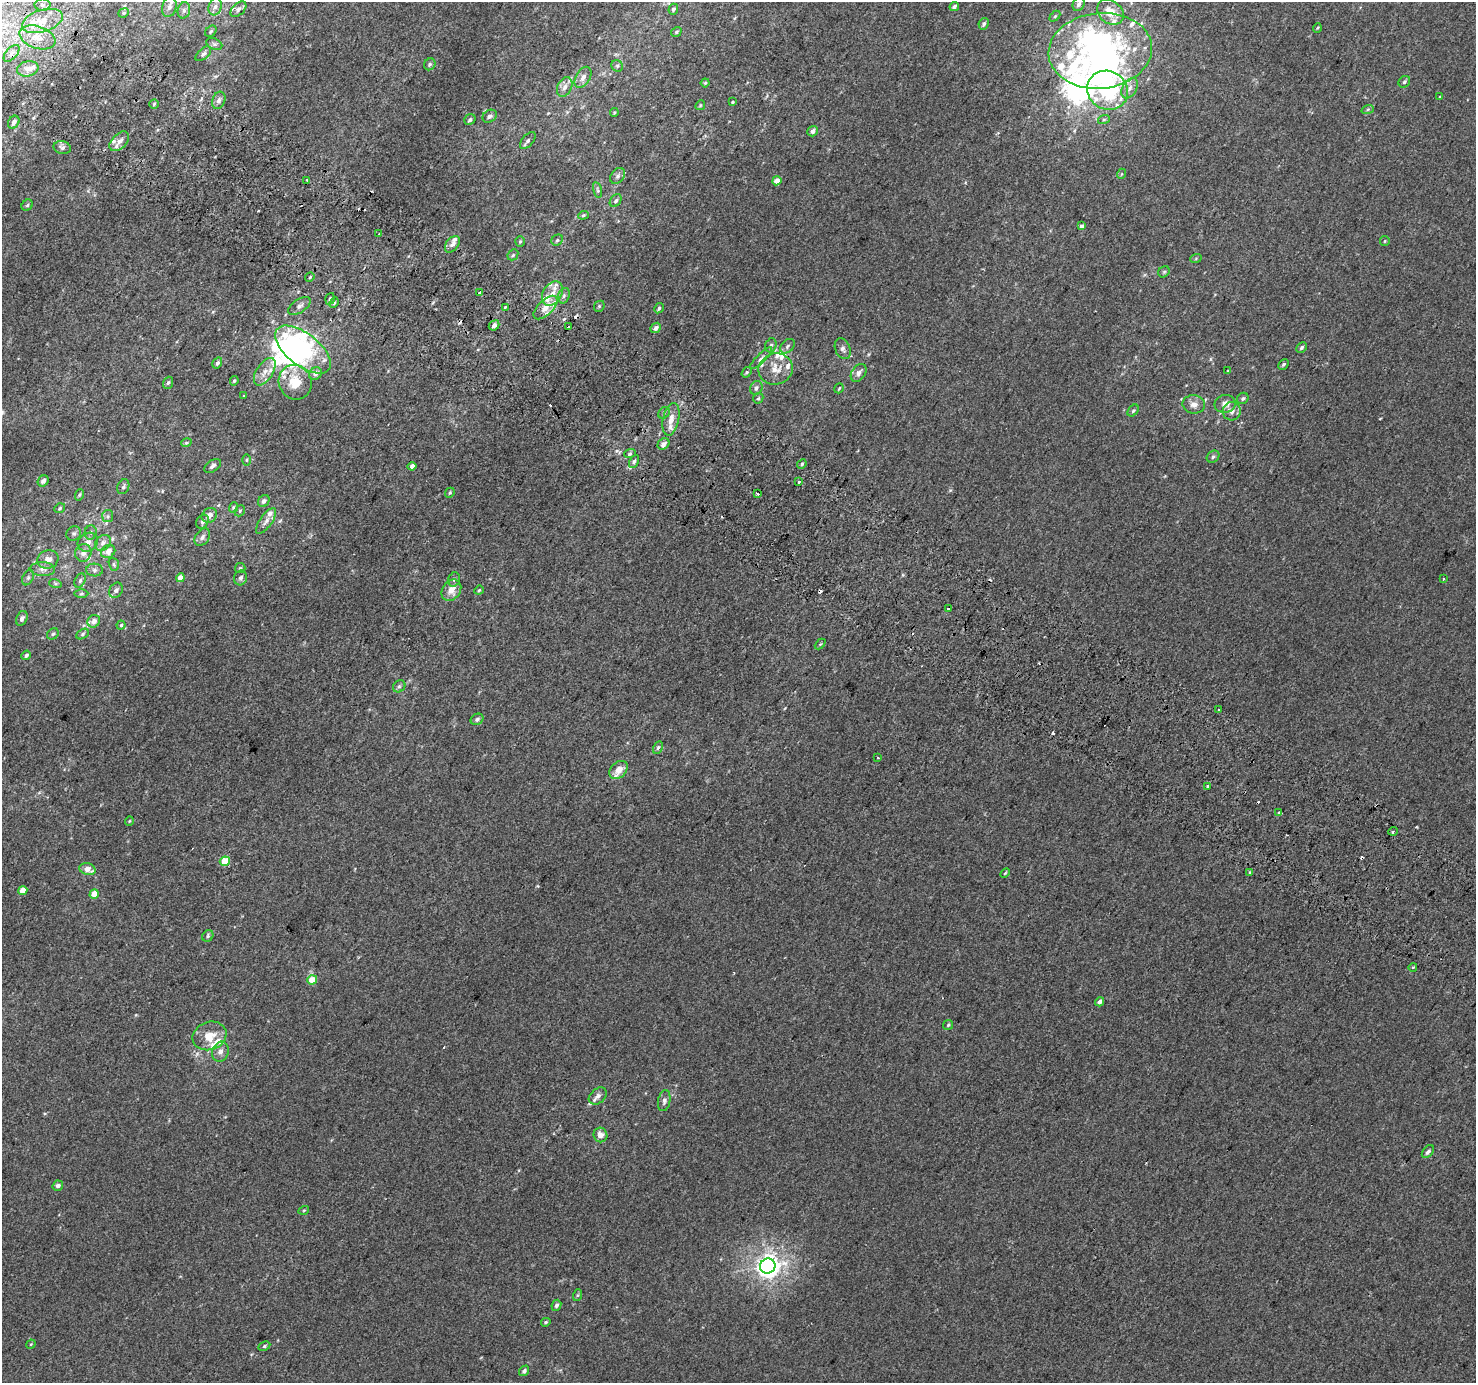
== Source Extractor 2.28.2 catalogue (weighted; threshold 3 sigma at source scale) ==
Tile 11 of 4 x 4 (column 3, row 3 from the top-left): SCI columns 2978-4451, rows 1671-3051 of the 5950 x 6035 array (HDU 1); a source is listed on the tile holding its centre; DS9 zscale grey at full resolution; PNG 1478 x 1385 px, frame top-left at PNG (2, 2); each listed source drawn as its Kron ellipse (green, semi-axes under 4 px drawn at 4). Shown black and unused: <1% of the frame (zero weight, under 2 of 3 exposures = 2% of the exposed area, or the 3 px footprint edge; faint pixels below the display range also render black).
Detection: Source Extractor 2.28.2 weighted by HDU 2 'WHT'; one run over the whole footprint, this tile lists its part. Background 0.00299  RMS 0.0073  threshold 0.0329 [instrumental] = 3 sigma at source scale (4.5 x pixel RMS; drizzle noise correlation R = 1.50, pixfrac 1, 0.0396/0.0396 arcsec/px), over >= 5 px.
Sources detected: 250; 12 inside a brighter object's white glare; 13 cosmic-ray / hot-pixel residue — neither listed nor drawn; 31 inside a brighter listed object's ellipse — not listed separately; the other 194 listed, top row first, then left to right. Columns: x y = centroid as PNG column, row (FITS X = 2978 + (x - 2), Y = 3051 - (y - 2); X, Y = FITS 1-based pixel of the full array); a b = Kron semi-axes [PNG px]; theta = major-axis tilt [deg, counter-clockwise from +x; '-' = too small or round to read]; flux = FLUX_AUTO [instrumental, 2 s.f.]
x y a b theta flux
1079 4 7 5 64 2.2
43 5 8 6 0 2.5
954 6 5 4 - 2.3
169 7 10 7 74 3.4
215 7 9 6 73 2.7
238 9 9 5 44 2.2
673 9 5 4 - 1.7
184 10 8 6 76 2.2
1110 12 14 11 -38 12
124 13 5 4 - 1
1055 16 6 4 45 0.91
42 21 21 11 17 13
984 24 6 5 - 1.8
1317 28 5 3 - 0.64
211 31 6 5 - 1.2
676 32 5 4 - 1.2
37 37 19 11 -19 11
214 44 8 5 -24 1.7
1100 51 52 37 6 170
12 53 10 5 49 2.9
203 54 9 5 41 1.7
430 64 6 5 - 1.5
617 66 6 5 - 1.4
28 69 11 7 13 5.2
583 77 11 7 59 4
1404 82 6 5 - 1.3
705 83 4 4 - 0.87
565 87 10 7 65 4.2
1130 88 11 7 59 3.6
1107 90 21 19 -32 58
1439 97 4 2 - 0.48
219 100 9 6 70 2.7
732 102 3 3 - 0.75
154 104 5 4 - 1
700 105 5 4 - 0.87
1368 109 6 4 19 0.94
614 113 4 3 - 0.69
490 116 7 6 - 2.1
1104 119 6 4 19 1
470 120 6 5 - 1.7
14 122 7 5 58 2.9
813 131 5 5 - 2.8
119 141 12 7 45 5
528 141 10 5 49 2
62 148 8 6 -13 2.1
1121 174 5 3 - 0.6
618 176 9 6 51 2.2
307 180 3 2 - 0.82
777 181 5 4 - 6.1
597 190 8 3 -76 1.3
616 201 7 5 51 1.6
27 205 6 5 - 1
583 215 5 4 - 1
1082 226 4 3 - 2.7
379 234 3 2 - 0.88
557 240 6 5 - 1.2
520 241 5 5 - 1.1
1385 241 5 4 - 0.83
452 244 9 6 51 2.7
513 255 6 5 - 1.1
1196 258 6 3 20 0.82
1164 272 6 5 - 1.3
310 277 5 4 - 0.93
480 293 3 3 - 9.7
552 294 13 9 59 8.7
564 296 8 6 69 1.9
330 299 6 4 71 1.4
334 303 5 4 - 1.3
299 306 13 6 33 3.1
599 306 6 5 - 0.97
505 307 3 3 - 0.58
546 307 15 7 44 8.7
659 308 5 4 - 1.2
494 325 5 4 - 2.7
568 327 3 3 - 5.2
656 328 6 4 45 2.7
771 345 7 5 73 1.8
787 346 8 5 44 1.9
1302 347 6 4 46 1.6
843 349 11 7 -67 2.7
303 350 33 16 -38 88
761 358 15 4 45 2.6
217 363 6 4 59 1.7
1284 364 6 4 46 1.4
776 369 17 15 17 11
1228 371 4 3 - 0.68
265 372 15 8 57 5.9
746 372 6 4 54 1
859 373 10 6 54 3.2
315 374 7 5 48 3.9
234 381 4 3 - 0.98
295 382 17 16 - 17
168 383 6 4 69 1.4
756 388 7 6 - 2.2
839 388 5 3 - 0.7
244 396 3 3 - 2.6
758 398 5 4 - 1.2
1243 398 6 5 - 1.5
1194 404 11 9 -8 4.6
1225 404 10 9 - 5.2
1133 411 7 4 49 1.2
1232 411 9 9 - 3.8
664 413 6 5 - 1.3
671 419 17 8 77 7.6
186 443 5 3 - 0.86
663 444 6 5 - 3.5
630 453 6 4 20 1.2
1213 457 7 5 39 1.6
246 460 6 4 89 0.94
634 462 7 4 63 1.8
802 464 5 4 - 1.1
213 466 9 5 35 2.3
412 466 4 3 - 2.8
43 481 6 5 - 2.7
799 482 3 3 - 1.9
123 487 8 5 65 1.5
450 493 5 4 - 1
758 494 3 3 - 5.7
79 495 6 4 72 0.88
264 501 6 5 - 2.4
233 507 5 4 - 1.1
60 508 6 4 36 1.1
240 511 6 5 - 1.1
209 515 8 7 - 4.2
108 516 6 5 - 1.5
266 521 15 6 55 3.6
202 522 7 5 57 2
74 533 7 7 - 2
91 533 7 6 - 1.8
202 537 9 6 52 2.9
88 542 10 9 - 4.7
103 543 9 7 44 3.5
108 551 7 6 - 4.9
83 553 9 8 - 3.9
48 559 10 9 - 5.3
114 564 6 5 - 1.2
240 568 5 5 - 0.96
43 569 12 7 -2 3.7
95 570 8 6 -2 2.3
28 578 8 5 64 1.7
180 578 4 4 - 5.9
241 578 7 6 - 2.3
454 579 7 5 72 1.7
1444 579 3 3 - 1.5
80 581 7 5 64 1.4
55 583 6 4 -19 1.1
116 590 8 6 58 2
451 590 11 9 54 7.6
479 590 5 3 - 0.77
81 594 7 3 1 1
948 609 3 3 - 3.5
22 618 7 5 64 2.4
94 621 6 6 - 3.8
121 625 4 4 - 0.87
53 634 6 5 - 1.4
83 634 7 4 29 1.4
820 644 6 4 44 0.84
26 655 5 4 - 1.7
399 686 6 5 - 1.4
1218 709 2 2 - 0.89
477 719 6 5 - 1.7
658 748 7 4 62 1.4
878 758 3 2 - 2
619 770 10 7 42 7
1208 786 3 3 - 4.3
1279 813 3 3 - 2.5
129 821 5 3 - 0.54
1393 831 5 3 - 0.83
225 861 5 4 - 19
87 869 8 5 -18 6.5
1250 872 3 3 - 1.4
1005 873 6 3 45 0.79
23 890 4 4 - 9.7
94 894 4 4 - 9.7
208 936 6 5 - 1.3
1413 967 4 3 - 0.84
312 980 5 4 - 12
1100 1002 5 4 - 3.2
948 1025 5 4 - 1
209 1036 17 14 21 12
220 1052 10 8 72 3.7
598 1096 10 7 42 2.8
664 1101 11 6 79 2.6
600 1135 7 7 - 5.5
1428 1152 7 5 49 1.9
58 1186 5 5 - 2.4
304 1210 5 3 - 0.67
768 1266 8 7 - 530
578 1295 6 4 71 0.89
556 1305 6 4 66 1.9
546 1322 5 4 - 1
31 1344 5 4 - 0.75
264 1346 6 4 27 1.3
524 1371 6 4 50 1.9
Overlapping masked pixels (flux is a lower limit): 1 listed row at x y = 42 21
Isophote crosses this tile's border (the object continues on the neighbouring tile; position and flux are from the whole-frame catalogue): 2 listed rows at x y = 184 10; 42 21